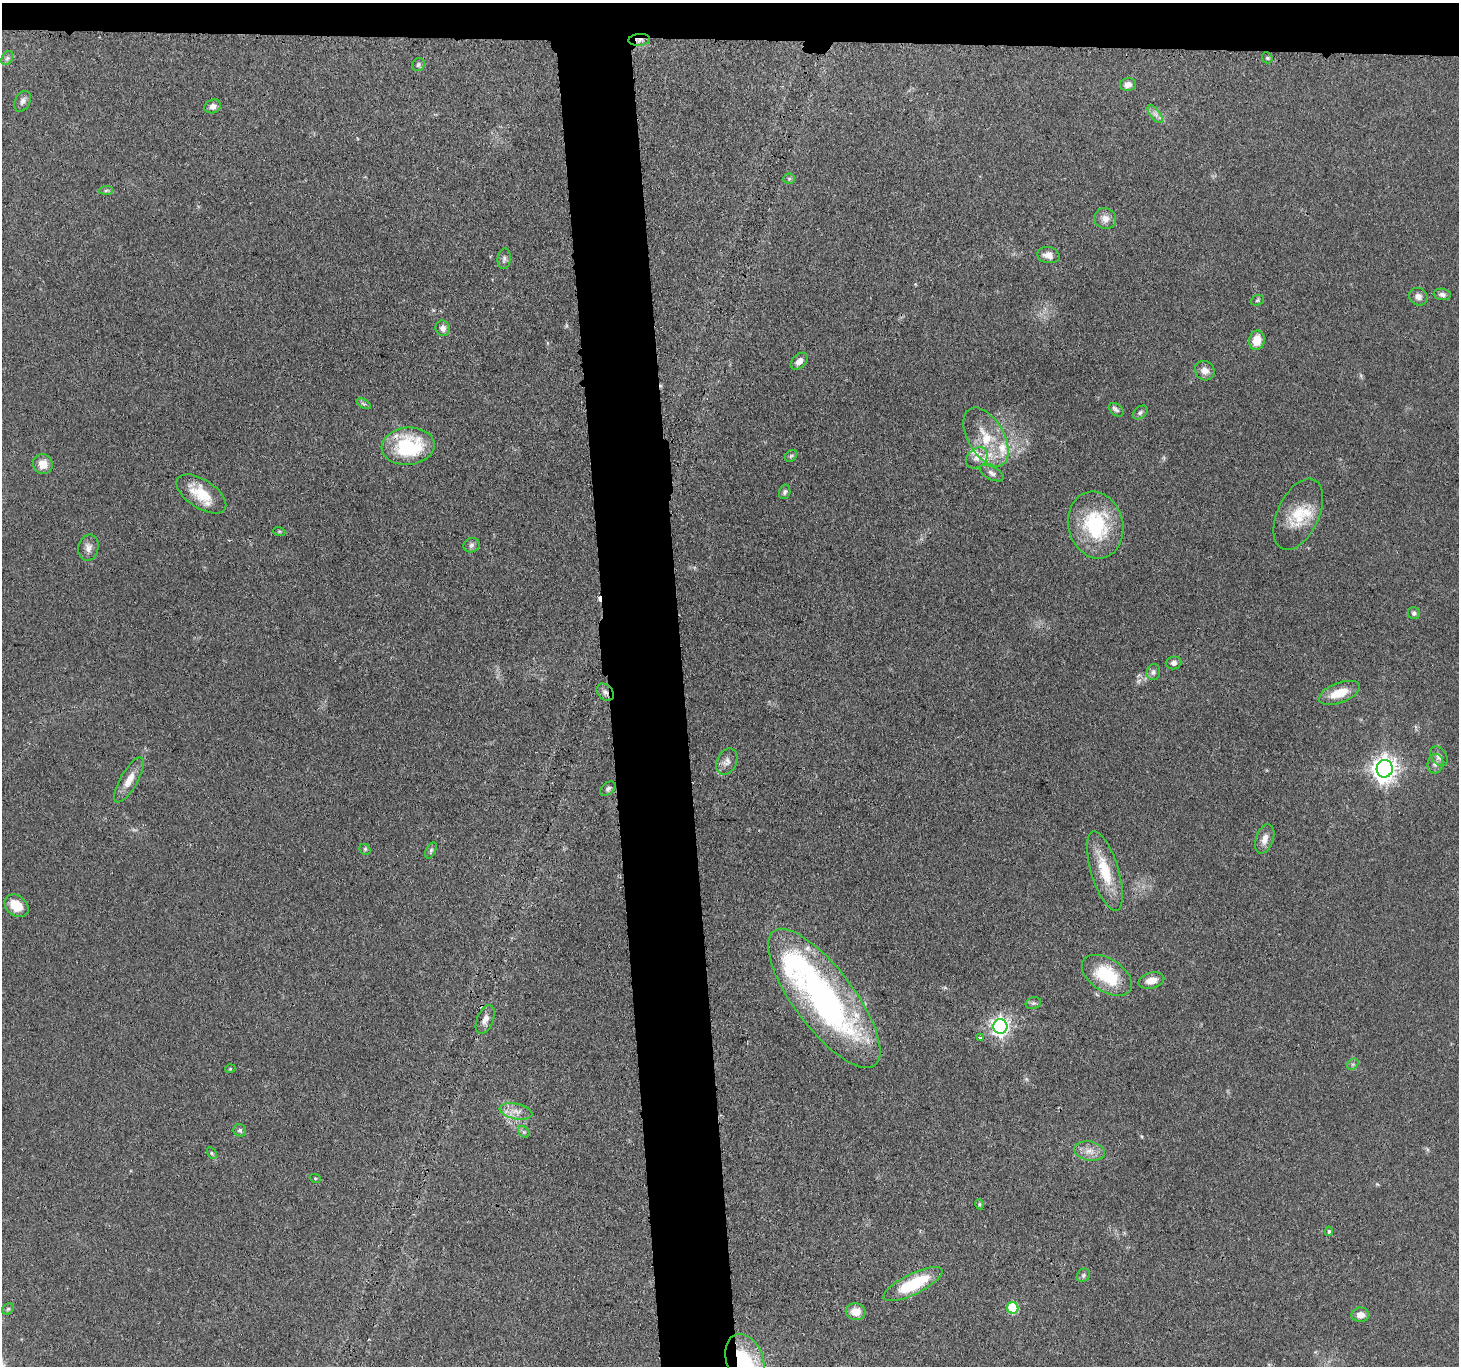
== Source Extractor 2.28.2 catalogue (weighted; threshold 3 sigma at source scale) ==
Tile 2 of 3 x 3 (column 2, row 1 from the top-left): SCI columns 1481-2937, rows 2864-4227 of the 4416 x 4389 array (HDU 1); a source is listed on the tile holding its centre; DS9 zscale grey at full resolution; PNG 1461 x 1368 px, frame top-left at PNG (2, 3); each listed source drawn as its Kron ellipse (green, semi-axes under 4 px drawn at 4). Shown black and unused: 8% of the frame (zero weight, under 3 of 4 exposures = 3% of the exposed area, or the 3 px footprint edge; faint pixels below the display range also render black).
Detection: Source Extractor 2.28.2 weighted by HDU 2 'WHT'; one run over the whole footprint, this tile lists its part. Background 0.112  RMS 0.0053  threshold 0.0237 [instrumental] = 3 sigma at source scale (4.5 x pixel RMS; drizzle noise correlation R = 1.50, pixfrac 1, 0.05/0.05 arcsec/px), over >= 5 px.
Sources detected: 83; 1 too faint to see at this stretch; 1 cosmic-ray / hot-pixel residue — neither listed nor drawn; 5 inside a brighter listed object's ellipse — not listed separately; the other 76 listed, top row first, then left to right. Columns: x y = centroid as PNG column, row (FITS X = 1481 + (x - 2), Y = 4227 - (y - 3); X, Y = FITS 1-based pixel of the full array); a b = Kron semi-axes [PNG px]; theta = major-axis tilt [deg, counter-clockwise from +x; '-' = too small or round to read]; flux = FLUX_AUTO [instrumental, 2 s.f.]
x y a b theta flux
639 40 11 6 5 2.3
7 58 7 5 59 1.3
1267 58 6 5 - 0.84
418 65 7 6 - 1.2
1128 84 8 6 10 3.4
23 101 11 7 64 2.1
213 106 8 6 23 2.8
1155 114 10 5 -52 2.1
789 179 6 5 - 0.86
106 190 7 4 2 0.91
1105 219 11 10 - 4
1048 255 11 8 -9 3.8
504 259 10 6 85 1.8
1442 294 8 5 -8 1.8
1418 297 9 8 - 3
1257 300 7 5 23 0.92
443 328 8 7 - 2.6
1257 340 10 7 79 8.2
799 361 10 6 44 3.1
1205 371 10 9 - 3.9
364 404 8 4 -30 1
1116 410 8 5 -41 1.4
1140 413 8 5 40 1.2
986 437 32 18 -60 19
408 446 26 18 5 39
791 456 7 5 44 0.96
977 458 12 9 41 3.9
43 464 10 10 - 6.2
992 473 13 6 -27 2.2
785 492 7 5 73 1.2
201 494 28 14 -34 15
1298 514 38 21 64 18
1096 525 34 27 -76 41
279 531 6 4 -18 0.59
471 545 8 7 - 1.7
88 548 13 10 77 3.2
1414 613 6 6 - 1.3
1174 663 8 6 5 2
1153 672 8 6 75 1.5
605 692 10 7 -46 2.2
1339 693 22 10 21 11
1439 756 11 7 -57 2.5
727 762 13 10 64 3.3
1435 764 10 8 77 2.4
1385 769 9 8 - 470
129 780 25 8 60 6.7
608 789 9 5 39 1.3
1265 839 15 8 71 4.2
365 849 6 5 - 0.78
431 850 8 4 63 1.1
1105 871 41 14 -73 19
16 906 13 10 -38 9.1
1107 975 28 16 -33 27
1151 980 13 7 13 5.4
824 998 84 30 -53 180
1033 1003 8 6 19 1.2
485 1019 15 8 68 3.6
1000 1026 7 7 - 210
980 1038 3 3 - 0.87
1353 1064 6 5 - 1
230 1069 5 3 - 0.48
516 1111 16 7 -12 4.8
240 1130 6 6 - 1.3
524 1132 6 5 - 1.1
1090 1151 15 9 -9 4.9
212 1153 6 4 -61 0.78
315 1178 5 3 - 0.57
979 1204 5 3 - 0.66
1329 1231 5 3 - 0.81
1083 1275 7 6 - 1.2
913 1284 32 10 26 28
1013 1308 6 5 - 33
8 1309 6 5 - 0.9
856 1312 10 8 -11 6.5
1360 1315 9 7 2 4.1
745 1360 27 18 -71 29
Overlapping masked pixels (flux is a lower limit): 3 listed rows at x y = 639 40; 605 692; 824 998